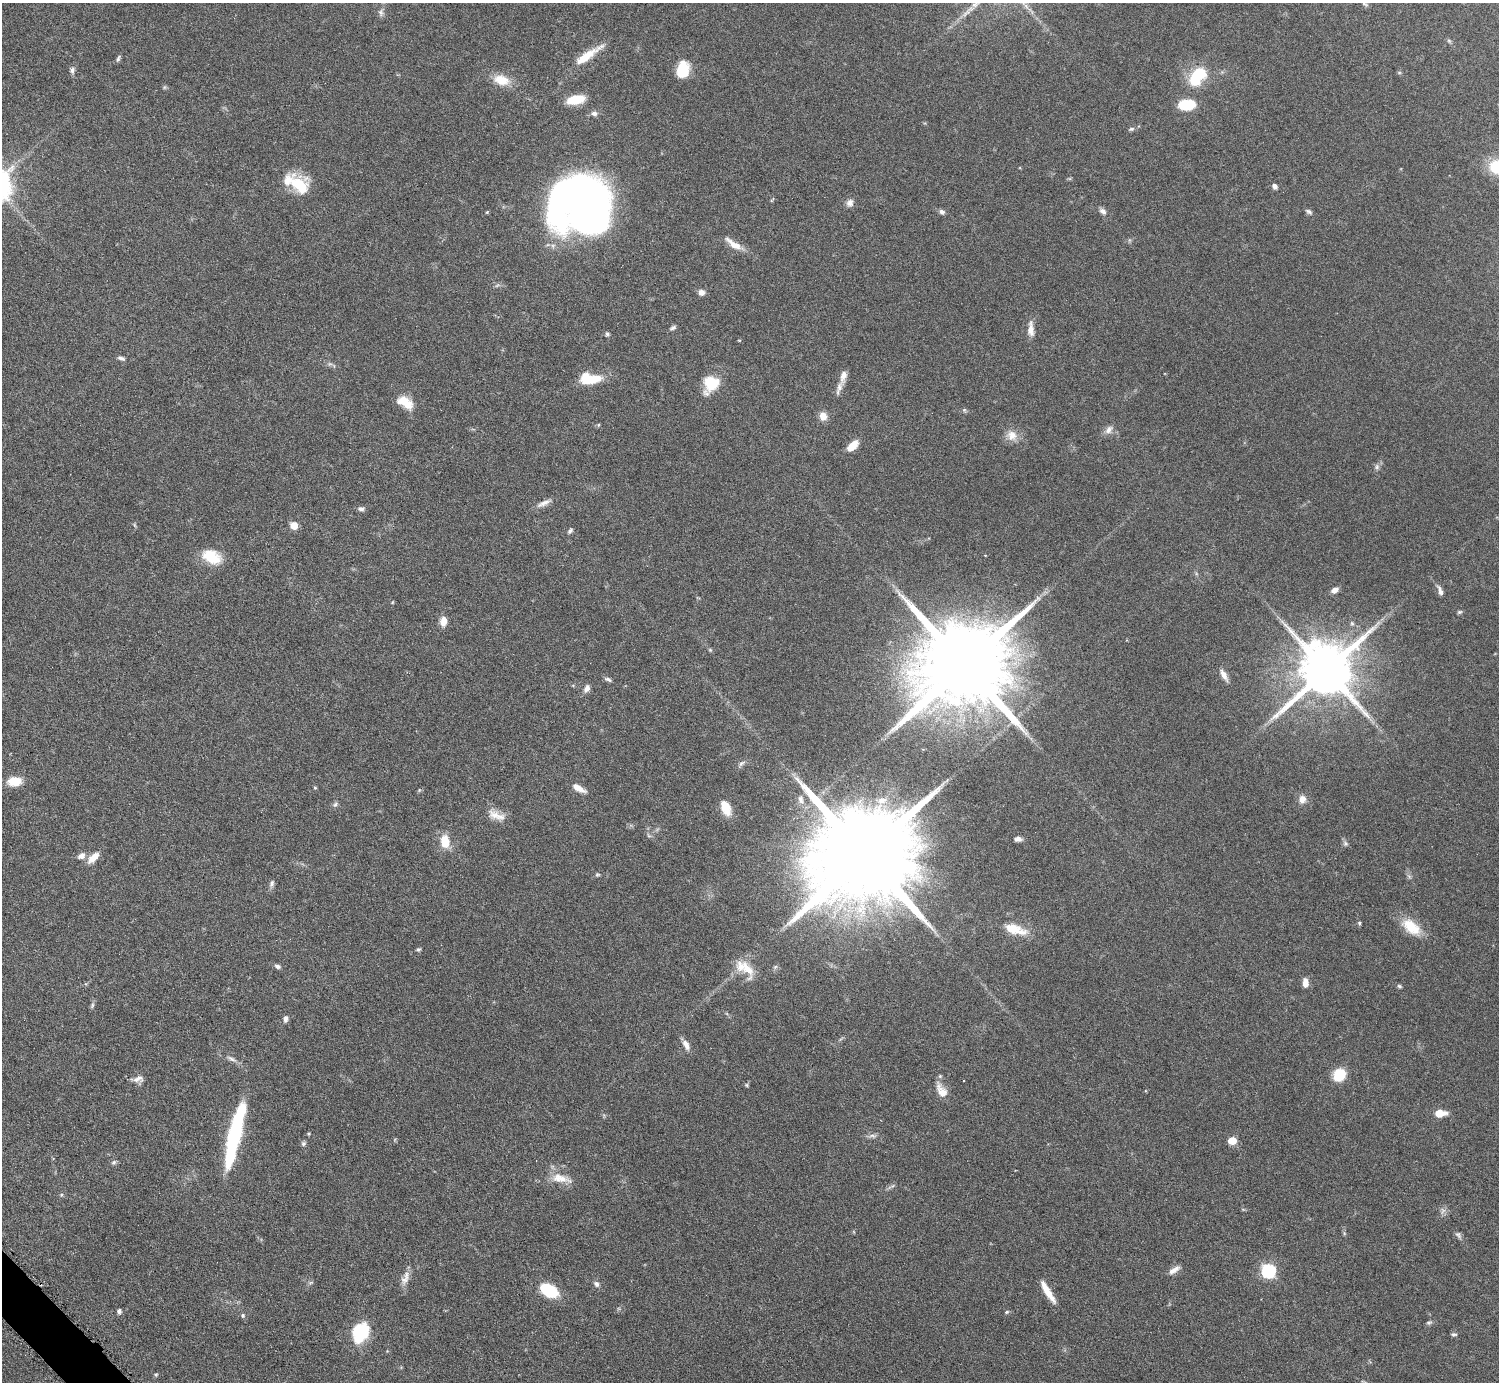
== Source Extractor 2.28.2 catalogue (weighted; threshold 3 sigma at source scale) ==
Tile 7 of 4 x 4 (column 3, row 2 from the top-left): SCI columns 3001-4497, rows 2926-4305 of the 5999 x 5997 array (HDU 1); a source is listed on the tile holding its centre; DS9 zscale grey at full resolution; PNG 1501 x 1384 px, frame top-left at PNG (2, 3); no overlay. Shown black and unused: <1% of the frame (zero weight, under 3 of 6 exposures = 1% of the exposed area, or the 3 px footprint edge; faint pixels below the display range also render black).
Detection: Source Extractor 2.28.2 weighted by HDU 2 'WHT'; one run over the whole footprint, this tile lists its part. Background 0.0815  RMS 0.0036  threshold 0.0147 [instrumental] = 3 sigma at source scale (4.09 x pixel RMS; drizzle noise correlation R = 1.36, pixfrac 0.8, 0.05/0.05 arcsec/px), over >= 5 px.
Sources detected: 127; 2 too faint to see at this stretch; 3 inside a brighter object's white glare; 1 cosmic-ray / hot-pixel residue — not listed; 6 inside a brighter listed object's ellipse — not listed separately; the other 115 listed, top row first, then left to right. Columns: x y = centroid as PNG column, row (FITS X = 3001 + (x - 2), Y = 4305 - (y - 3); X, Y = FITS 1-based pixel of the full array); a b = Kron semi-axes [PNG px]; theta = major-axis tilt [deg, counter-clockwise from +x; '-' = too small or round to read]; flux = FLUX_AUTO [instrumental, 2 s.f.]
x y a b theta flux
1365 4 9 4 -26 0.56
380 12 11 5 -84 1.1
1449 41 6 5 - 0.53
588 55 44 9 34 7.4
118 58 10 4 62 0.72
683 69 17 12 85 10
72 70 9 7 80 1.1
1399 72 6 4 0 0.4
1198 73 17 13 -6 11
501 80 21 13 -17 6.1
164 87 7 4 89 0.45
575 100 18 8 12 9.1
1187 105 16 9 5 12
594 113 7 7 - 1.3
1131 129 8 5 10 0.73
1498 167 20 17 -11 12
299 185 31 19 -44 12
1275 186 6 5 - 1.2
850 203 11 9 61 1.7
1103 211 10 6 -38 1.3
942 212 8 6 -32 1
1309 212 9 5 -32 0.82
588 218 36 27 19 120
734 244 28 8 -34 4
701 292 7 6 - 1.8
673 328 9 5 24 0.76
1031 329 21 7 -89 2.9
607 334 6 5 - 0.73
121 358 10 5 -16 0.96
843 376 17 7 79 2.3
590 379 21 11 -2 11
711 383 18 16 56 9.9
407 404 21 11 -13 4.9
964 410 6 5 - 0.52
823 416 10 9 - 2.8
598 425 5 3 - 0.35
1109 430 14 8 50 1.9
1012 435 14 13 - 3.7
852 446 14 7 42 4.6
1377 467 8 6 -78 0.9
544 503 22 6 25 2.2
361 509 8 6 -5 1.1
294 525 5 5 - 7.2
570 531 8 5 57 0.77
211 557 21 14 -26 9.8
1334 590 8 6 28 1.9
1440 591 13 5 -71 1.6
393 602 5 3 - 0.28
1459 612 7 5 15 0.55
443 621 11 8 85 2.7
710 650 6 4 -45 0.42
964 665 28 20 36 8100
1326 670 17 14 43 2500
1224 675 16 6 -62 2.3
608 679 9 5 -24 0.86
587 688 11 7 61 1.5
741 763 10 5 37 1
14 781 14 9 4 6.1
315 788 4 4 - 0.37
579 788 16 6 -30 2.8
801 799 12 7 -73 1.6
1302 799 10 9 - 2.4
335 804 8 5 62 0.79
725 807 18 9 -67 6.3
496 815 26 11 -23 4.1
649 835 7 4 -44 0.6
1018 839 9 5 5 1.4
445 842 12 8 -84 7.3
1345 843 8 6 -58 0.83
865 854 43 21 39 13000
81 856 10 7 32 1.9
93 857 18 9 44 3.4
597 875 6 5 - 0.5
272 884 10 6 74 1
1359 923 4 4 - 0.61
1411 927 27 14 -39 8.5
1015 929 30 12 -17 8.1
418 949 5 5 - 0.58
278 966 8 5 -18 0.96
747 969 32 13 -55 6.5
1305 983 10 6 -88 2.6
1399 986 6 4 -27 0.54
92 1005 8 4 82 0.67
285 1019 8 5 87 1.1
686 1045 13 7 -62 2.3
232 1059 14 5 -25 1.4
1339 1075 12 11 - 8.9
138 1079 14 8 17 1.9
746 1085 5 4 - 0.43
941 1091 21 11 -59 3.8
1440 1113 14 8 2 4.1
235 1133 47 10 75 53
309 1134 5 3 - 0.35
872 1136 11 5 -15 1.2
1232 1141 6 5 - 8.7
304 1143 7 6 - 0.72
113 1162 7 5 34 0.69
561 1178 29 11 -13 5.1
61 1195 5 3 - 0.42
1344 1233 6 4 -72 0.48
1458 1235 11 6 -50 1
1174 1270 16 6 31 2.2
1268 1271 6 6 - 53
405 1280 12 10 51 2.3
311 1282 6 4 19 0.49
596 1284 8 6 -45 1.1
549 1290 16 10 -30 19
1048 1292 27 6 -58 5.1
119 1311 6 5 - 0.83
1007 1312 6 4 27 0.51
243 1315 6 5 - 0.65
1429 1323 8 5 19 0.7
360 1332 24 18 63 14
1454 1334 8 5 -9 0.7
156 1374 5 5 - 0.45
Isophote crosses this tile's border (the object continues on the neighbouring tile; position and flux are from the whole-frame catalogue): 1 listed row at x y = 1498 167